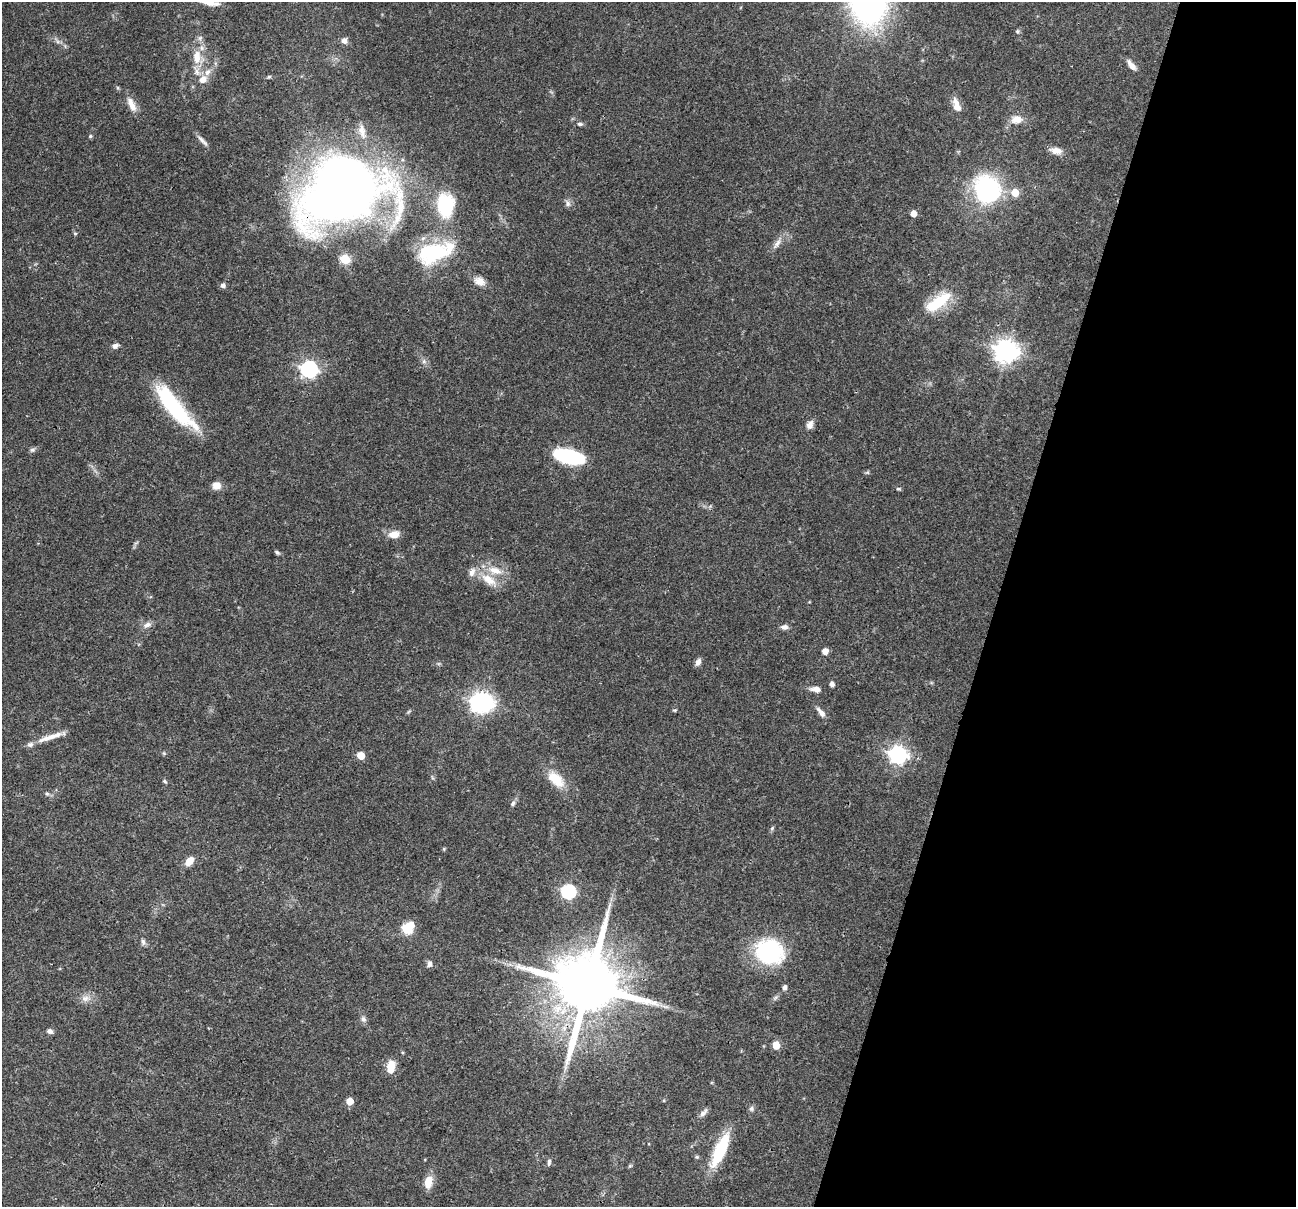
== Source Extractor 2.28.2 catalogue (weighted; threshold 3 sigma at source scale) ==
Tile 8 of 4 x 4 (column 4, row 2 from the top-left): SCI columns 3885-5178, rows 2537-3741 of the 5183 x 5198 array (HDU 1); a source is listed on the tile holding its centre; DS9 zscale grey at full resolution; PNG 1298 x 1209 px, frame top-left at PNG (2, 2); no overlay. Shown black and unused: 23% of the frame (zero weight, under 3 of 4 exposures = <1% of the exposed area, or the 3 px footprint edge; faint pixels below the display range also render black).
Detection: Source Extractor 2.28.2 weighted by HDU 2 'WHT'; one run over the whole footprint, this tile lists its part. Background 0.0726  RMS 0.0032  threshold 0.0146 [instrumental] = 3 sigma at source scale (4.5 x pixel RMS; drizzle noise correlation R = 1.50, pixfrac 1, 0.05/0.05 arcsec/px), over >= 5 px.
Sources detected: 86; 4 inside a brighter object's white glare — not listed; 5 inside a brighter listed object's ellipse — not listed separately; the other 77 listed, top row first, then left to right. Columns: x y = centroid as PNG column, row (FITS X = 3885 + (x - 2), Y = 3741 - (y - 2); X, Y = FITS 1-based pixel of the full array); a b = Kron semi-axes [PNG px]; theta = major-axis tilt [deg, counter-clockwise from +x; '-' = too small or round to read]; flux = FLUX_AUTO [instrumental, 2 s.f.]
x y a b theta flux
209 2 23 7 -12 4.1
1017 31 5 5 - 0.58
344 41 8 7 - 1.6
197 57 21 11 88 5.9
1131 65 14 6 -52 1.9
269 77 6 4 19 0.45
203 79 12 10 41 2.8
956 102 12 8 -67 2.1
132 105 21 8 -65 3.2
1017 119 13 9 6 3.3
580 124 7 4 -10 0.69
362 131 20 7 -77 2.4
90 136 5 4 - 0.45
202 141 18 5 -44 1.4
1056 151 17 8 -9 2.4
987 190 20 18 -64 52
1015 192 7 7 - 4.5
342 196 120 55 19 220
568 204 8 7 - 1.1
445 205 22 16 -87 18
913 213 5 5 - 3.1
777 243 15 6 53 1.9
435 252 50 22 28 23
345 259 5 5 - 16
479 281 14 9 -26 2.9
223 285 6 6 - 0.99
938 302 32 12 36 13
115 346 8 6 30 1.1
1006 351 8 8 - 280
309 369 7 7 - 100
175 407 57 14 -49 30
810 425 10 8 66 1.7
32 450 8 6 15 0.73
569 456 23 10 -14 41
217 486 10 9 - 2.7
898 489 7 4 -8 0.43
394 534 12 9 3 3.4
277 552 7 4 -48 0.57
489 580 26 12 -33 6
147 625 11 7 20 1.5
784 627 9 6 9 1.2
825 651 5 5 - 3.1
698 662 9 6 64 1.4
832 684 5 4 - 1.4
816 689 11 6 -7 2.1
484 702 8 6 -83 120
675 710 5 3 - 0.43
821 712 14 6 -52 1.9
49 737 32 7 19 4.1
164 753 5 4 - 0.41
898 755 7 7 - 130
361 756 5 5 - 6.3
556 779 27 14 -43 7.2
164 781 6 4 -36 0.46
47 794 6 4 -1 0.58
513 804 8 6 48 0.86
772 828 7 4 46 0.49
444 849 5 4 - 0.36
189 861 9 6 49 4.3
568 891 6 6 - 52
406 928 6 6 - 16
143 942 9 5 -79 0.84
769 952 32 27 -14 29
429 964 8 6 71 1.3
588 985 21 16 75 3500
784 987 6 5 - 1.2
85 998 11 9 15 2
665 1006 9 4 -19 1
363 1019 8 6 -63 1.1
50 1031 7 5 -27 0.99
776 1045 5 5 - 6.3
391 1067 13 7 84 5.3
350 1101 5 5 - 5.2
703 1113 13 6 43 1.3
720 1150 38 11 66 16
549 1162 9 4 82 0.78
428 1182 13 8 79 4.6
Overlapping masked pixels (flux is a lower limit): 2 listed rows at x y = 342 196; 588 985
Isophote crosses this tile's border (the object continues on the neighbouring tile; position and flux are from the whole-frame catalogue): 1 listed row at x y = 209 2